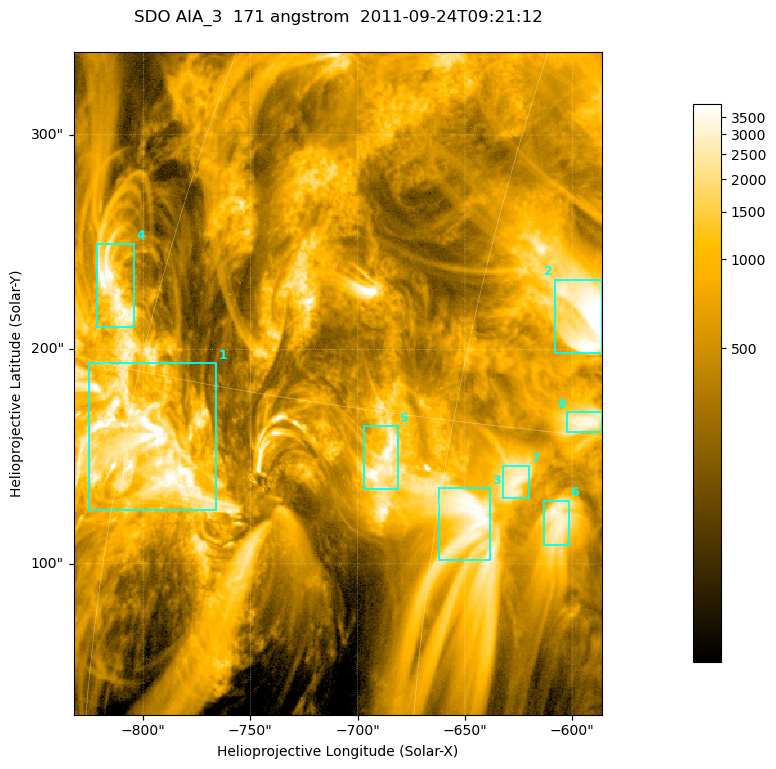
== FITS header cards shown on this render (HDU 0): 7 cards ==
TELESCOP= 'SDO     '           /
INSTRUME= 'AIA_3   '           /
WAVELNTH=                  171 /
WAVEUNIT= 'angstrom'           /
DATE-OBS= '2011-09-24T09:21:12.35' /
CTYPE1  = 'HPLN-TAN'           /
CTYPE2  = 'HPLT-TAN'           /

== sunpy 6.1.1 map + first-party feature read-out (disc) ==
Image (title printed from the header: SDO AIA_3  171 angstrom  2011-09-24T09:21:12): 411 x 515 px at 0.599 arcsec/px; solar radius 956 arcsec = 1595 px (partial field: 2.6% of the solar disc is inside the frame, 100% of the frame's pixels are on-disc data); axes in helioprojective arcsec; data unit not stated in the header (colour bar unlabelled)
Pointing: header CRPIX1/2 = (2051.64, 2049.57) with CRVAL1/2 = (0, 0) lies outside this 411 x 515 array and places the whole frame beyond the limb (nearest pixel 1.41 R_sun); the SolarSoft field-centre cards XCEN/YCEN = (-709.2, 184.1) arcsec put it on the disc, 1320 arcsec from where CRPIX/CRVAL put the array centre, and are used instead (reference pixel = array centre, CRVAL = XCEN/YCEN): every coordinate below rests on XCEN/YCEN
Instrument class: DISC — disc imager (sunpy class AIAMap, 171 A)
Bright regions (active regions / flare kernels): reference = the on-disc median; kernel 3 px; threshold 5 sigma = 1804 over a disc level ~533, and >= 1.15x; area >= 211 px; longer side >= 5 px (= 3 arcsec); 8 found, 8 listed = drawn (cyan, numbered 1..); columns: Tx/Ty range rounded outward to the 2 arcsec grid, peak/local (2 s.f.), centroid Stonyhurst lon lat
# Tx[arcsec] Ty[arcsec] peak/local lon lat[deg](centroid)
1 -826..-766 124..194 11 -58 +13
2 -608..-586 198..234 10 -41 +18
3 -662..-638 102..136 7.4 -44 +12
4 -822..-804 210..250 9 -63 +17
5 -698..-680 134..164 7.8 -48 +14
6 -614..-600 108..130 6.2 -40 +13
7 -632..-620 130..146 6.5 -42 +14
8 -602..-586 160..172 6.5 -40 +15